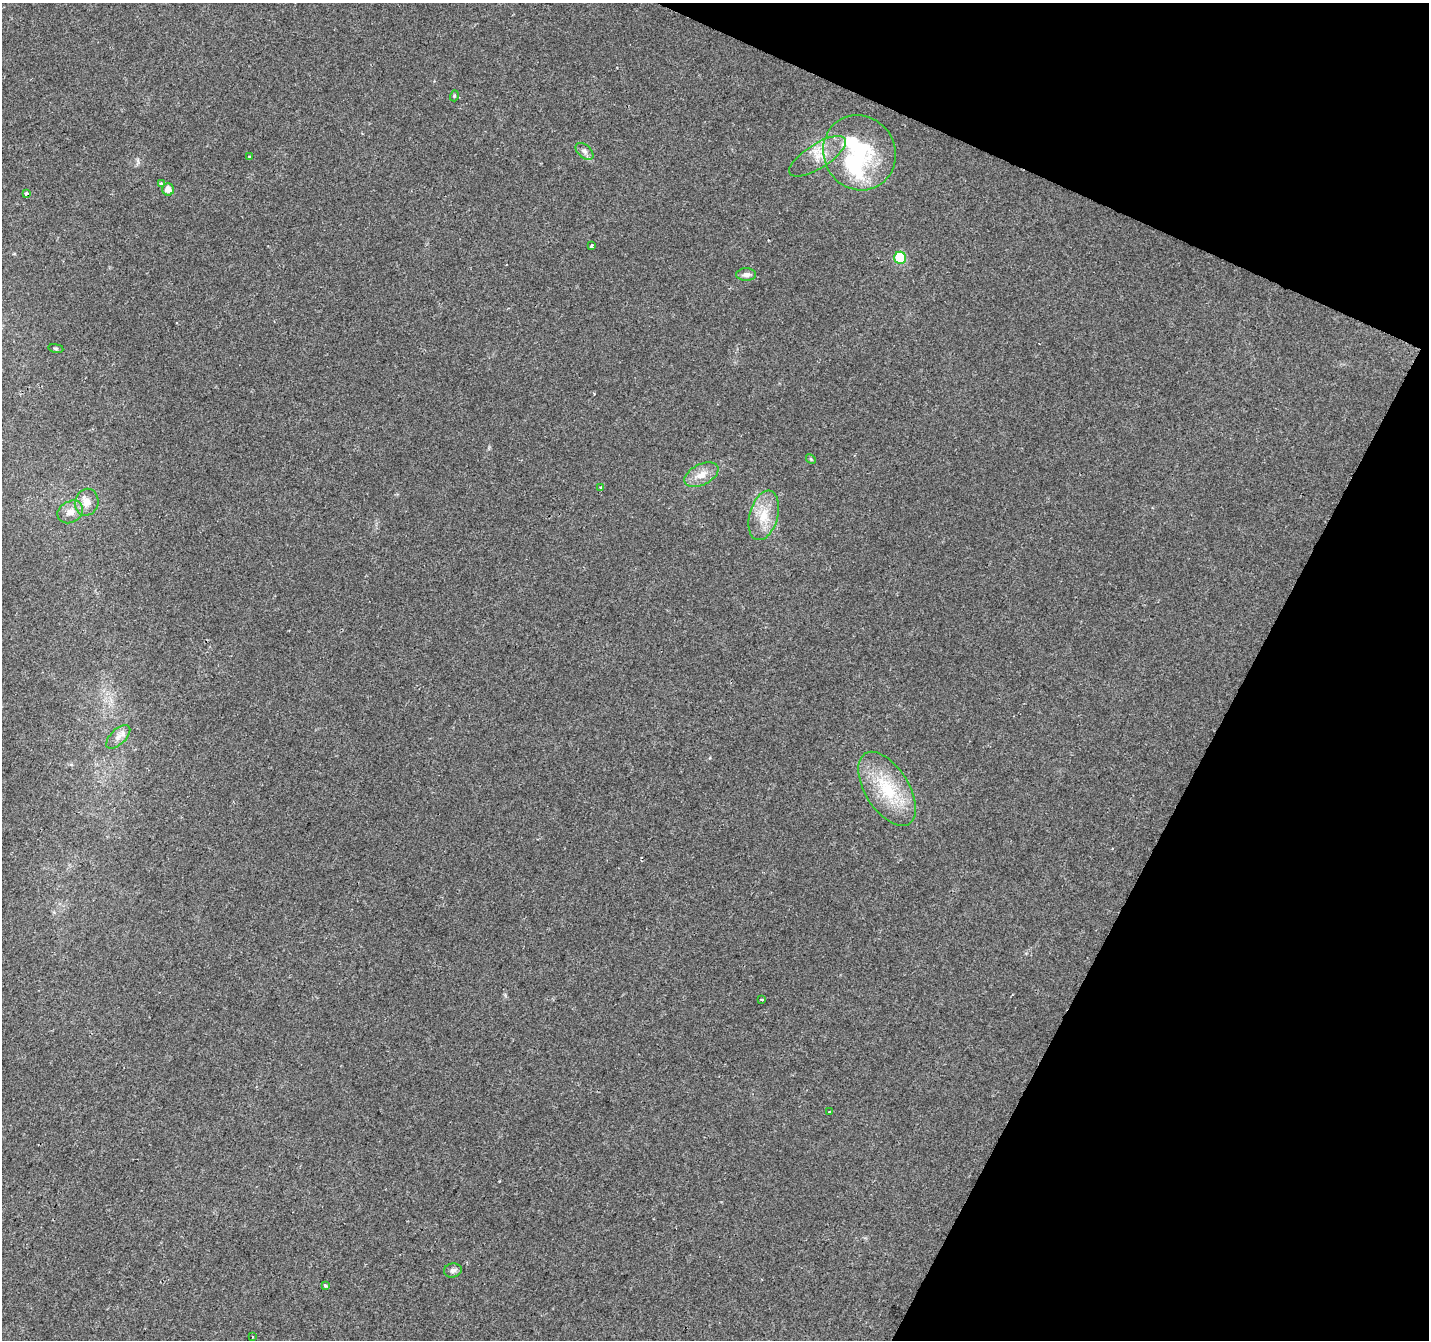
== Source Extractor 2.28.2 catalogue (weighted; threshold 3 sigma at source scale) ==
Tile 8 of 4 x 4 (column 4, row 2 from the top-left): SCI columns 4283-5709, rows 2879-4216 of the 5715 x 5822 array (HDU 1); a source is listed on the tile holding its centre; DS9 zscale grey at full resolution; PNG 1431 x 1342 px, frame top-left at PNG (2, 3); each listed source drawn as its Kron ellipse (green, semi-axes under 4 px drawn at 4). Shown black and unused: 21% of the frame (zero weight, under 2 of 3 exposures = <1% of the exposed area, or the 3 px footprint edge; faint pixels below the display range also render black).
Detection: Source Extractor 2.28.2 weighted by HDU 2 'WHT'; one run over the whole footprint, this tile lists its part. Background 0.0438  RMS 0.0065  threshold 0.0293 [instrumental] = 3 sigma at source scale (4.5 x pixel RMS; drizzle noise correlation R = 1.50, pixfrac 1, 0.0396/0.0396 arcsec/px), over >= 5 px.
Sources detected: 28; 2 inside a brighter object's white glare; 1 cosmic-ray / hot-pixel residue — neither listed nor drawn; the other 25 listed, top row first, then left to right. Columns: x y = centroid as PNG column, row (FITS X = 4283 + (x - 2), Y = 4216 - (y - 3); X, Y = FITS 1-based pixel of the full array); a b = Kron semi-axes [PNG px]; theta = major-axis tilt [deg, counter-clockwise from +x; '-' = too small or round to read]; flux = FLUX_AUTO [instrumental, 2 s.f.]
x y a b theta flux
454 96 5 3 - 0.76
584 151 10 6 -42 2.4
859 153 38 36 -61 56
817 156 32 12 33 13
249 157 3 3 - 0.91
161 184 4 3 - 1.2
168 189 6 6 - 4.5
26 193 4 3 - 2.7
591 246 3 3 - 2.7
900 258 6 6 - 28
746 275 10 6 1 2.7
56 348 8 4 -8 0.9
811 459 5 4 - 0.82
701 475 18 10 27 7.5
601 487 3 2 - 0.66
87 502 13 11 76 6.4
70 512 13 10 29 5.5
764 515 25 14 74 15
118 737 15 7 45 4.5
887 789 41 21 -58 35
762 999 3 2 - 0.88
830 1112 3 3 - 4.7
453 1270 9 7 11 2.3
325 1286 4 3 - 2.1
253 1337 3 2 - 0.97
Overlapping masked pixels (flux is a lower limit): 1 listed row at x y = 26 193